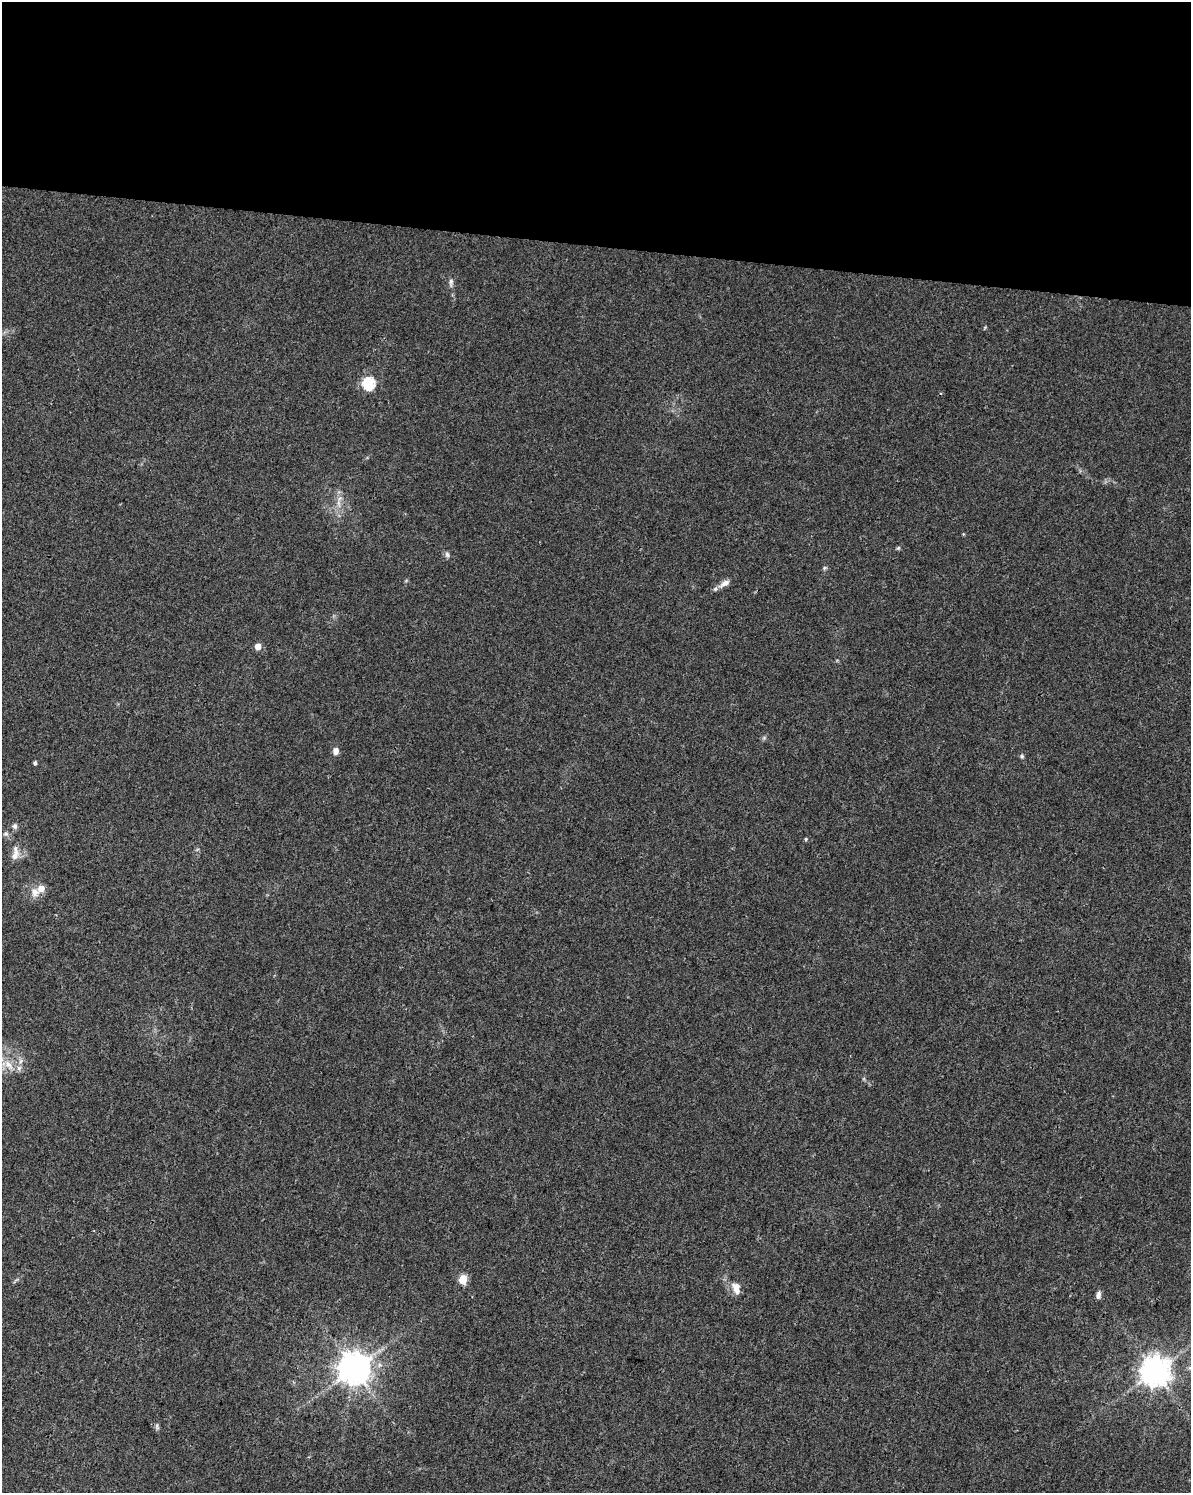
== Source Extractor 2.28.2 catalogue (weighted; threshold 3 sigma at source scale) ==
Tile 3 of 4 x 3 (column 3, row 1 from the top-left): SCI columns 2388-3576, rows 3266-4756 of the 4766 x 4982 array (HDU 1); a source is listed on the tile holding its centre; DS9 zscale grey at full resolution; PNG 1193 x 1495 px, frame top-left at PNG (2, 2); no overlay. Shown black and unused: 16% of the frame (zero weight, under 3 of 4 exposures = <1% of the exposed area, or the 3 px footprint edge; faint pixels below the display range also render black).
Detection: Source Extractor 2.28.2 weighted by HDU 2 'WHT'; one run over the whole footprint, this tile lists its part. Background 0.0281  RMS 0.0032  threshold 0.0146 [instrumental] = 3 sigma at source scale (4.5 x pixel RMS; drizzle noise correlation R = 1.50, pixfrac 1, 0.0396/0.0396 arcsec/px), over >= 5 px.
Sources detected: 27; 1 inside a brighter listed object's ellipse — not listed separately; the other 26 listed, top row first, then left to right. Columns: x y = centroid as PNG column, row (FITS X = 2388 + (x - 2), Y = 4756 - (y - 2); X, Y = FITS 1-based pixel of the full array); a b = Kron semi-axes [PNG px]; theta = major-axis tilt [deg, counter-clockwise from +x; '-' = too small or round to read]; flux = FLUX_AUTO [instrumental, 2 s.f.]
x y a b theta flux
451 282 13 6 87 1.2
368 383 6 6 - 34
339 504 12 4 -81 1.5
898 548 6 5 - 0.46
447 554 8 6 -87 0.81
825 568 7 4 20 0.53
724 583 18 7 31 2.2
258 646 5 5 - 3.6
764 738 6 4 19 0.52
336 751 7 6 - 2
1022 756 6 5 - 0.59
35 763 4 3 - 0.72
15 826 8 7 - 0.95
6 834 7 6 - 0.83
806 839 5 4 - 0.42
15 854 21 8 84 3
41 889 7 6 - 2.9
35 892 13 10 -79 2.7
21 1061 7 4 70 0.78
8 1065 18 9 -48 3.8
463 1279 5 5 - 11
736 1288 14 9 -74 3.1
1098 1295 8 5 76 1.4
354 1369 9 9 - 610
1155 1371 9 9 - 490
157 1426 10 4 -90 0.71